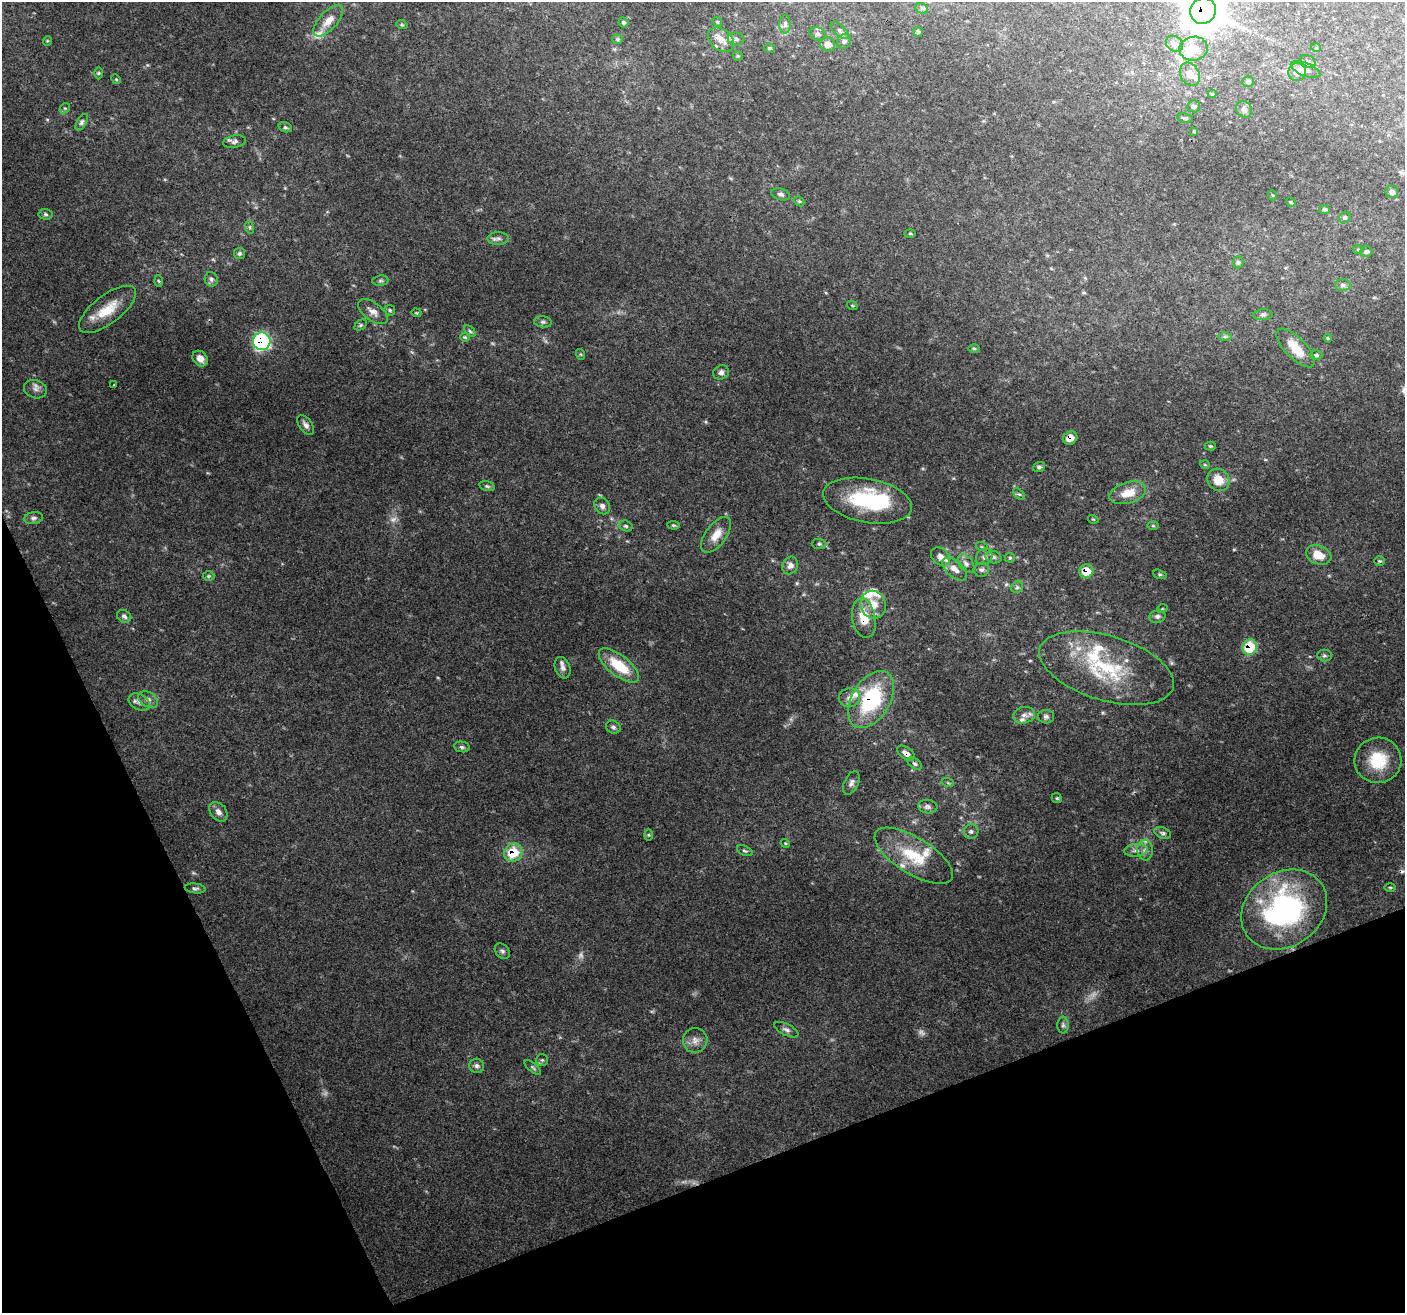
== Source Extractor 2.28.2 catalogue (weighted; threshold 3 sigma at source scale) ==
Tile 14 of 4 x 4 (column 2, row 4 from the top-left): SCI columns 1407-2809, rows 145-1455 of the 5618 x 5474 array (HDU 1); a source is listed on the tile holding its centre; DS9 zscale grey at full resolution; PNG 1407 x 1315 px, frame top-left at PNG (2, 2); each listed source drawn as its Kron ellipse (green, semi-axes under 4 px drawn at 4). Shown black and unused: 20% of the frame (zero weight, under 3 of 4 exposures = <1% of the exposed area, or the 3 px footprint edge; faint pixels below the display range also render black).
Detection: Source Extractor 2.28.2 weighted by HDU 2 'WHT'; one run over the whole footprint, this tile lists its part. Background 0.115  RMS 0.006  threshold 0.0269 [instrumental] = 3 sigma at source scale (4.5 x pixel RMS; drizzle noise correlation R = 1.50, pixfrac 1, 0.0396/0.0396 arcsec/px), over >= 5 px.
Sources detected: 182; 7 too faint to see at this stretch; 2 inside a brighter object's white glare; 1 cosmic-ray / hot-pixel residue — neither listed nor drawn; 17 inside a brighter listed object's ellipse — not listed separately; the other 155 listed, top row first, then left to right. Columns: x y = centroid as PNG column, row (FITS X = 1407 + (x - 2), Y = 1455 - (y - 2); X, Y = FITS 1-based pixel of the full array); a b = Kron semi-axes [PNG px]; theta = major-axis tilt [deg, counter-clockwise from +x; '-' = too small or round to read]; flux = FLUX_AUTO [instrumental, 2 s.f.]
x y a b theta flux
922 8 7 5 -29 1
1203 11 13 12 - 1300
328 21 19 9 48 7
623 22 5 4 - 0.96
717 22 5 4 - 0.77
785 24 9 6 -89 1.7
402 25 6 3 -18 0.68
840 31 11 5 -43 1.7
918 32 5 4 - 1
818 34 8 6 -21 1.6
617 39 5 4 - 0.81
736 39 8 6 -2 1.9
721 40 14 10 -38 6.3
47 41 5 3 - 0.53
844 41 8 6 57 1.9
828 44 7 7 - 4
1174 44 9 7 -36 2.9
770 48 5 4 - 0.94
1316 48 5 3 - 0.46
1194 49 14 12 9 7.3
738 56 5 4 - 0.68
1308 61 8 5 -34 1.3
1305 69 16 6 -22 3.4
1297 72 9 9 - 4.5
98 73 6 4 89 0.81
1190 74 12 9 -62 4.6
116 79 5 4 - 0.62
1248 82 6 5 - 1.2
1212 94 4 4 - 0.6
1194 106 6 6 - 1.7
65 108 6 4 41 0.85
1244 109 8 7 - 2.6
1185 118 7 5 -10 1.2
82 122 9 5 61 1.4
285 127 7 5 -18 1.1
1194 132 4 3 - 0.63
235 142 11 6 10 2.3
1392 192 6 6 - 1.9
781 194 9 5 -16 1.8
1272 195 5 3 - 0.55
799 201 6 4 -43 0.72
1291 202 5 4 - 0.75
1325 209 5 4 - 1.2
46 214 7 5 -3 1.2
1345 217 6 5 - 1.2
249 227 6 4 -70 0.92
910 233 6 3 0 0.66
498 239 11 6 1 2.2
1358 249 5 3 - 0.69
1366 252 6 5 - 1.5
239 253 5 5 - 1.3
1238 262 6 5 - 1.4
211 279 7 6 - 1.8
158 281 6 4 -87 0.7
380 281 8 5 6 1.2
1343 285 8 6 -2 1.6
852 305 5 3 - 0.6
107 309 34 14 37 16
390 310 6 4 -45 0.88
373 311 17 9 -37 4.3
416 313 5 4 - 0.65
1263 315 10 5 5 1.5
543 322 9 5 -8 1.5
361 325 7 4 37 1
470 331 7 4 -45 0.91
1225 336 7 4 0 1.1
465 337 5 4 - 0.69
1328 338 4 3 - 0.61
262 341 9 8 - 85
974 348 6 4 -1 0.78
1296 348 25 10 -45 13
580 354 5 3 - 0.6
1316 355 6 4 1 1.1
200 359 8 7 - 4.2
721 372 8 7 - 2
114 385 3 2 - 0.76
35 389 12 9 -17 3
306 425 11 6 -54 2.6
1070 438 7 6 - 6.1
1210 446 5 4 - 0.74
1205 465 5 3 - 0.5
1039 467 6 5 - 1.4
1218 480 12 10 -40 8.9
487 486 8 4 -14 1.1
1128 493 19 10 16 9.8
1019 494 7 4 -43 0.97
867 501 45 22 -11 46
602 506 9 7 -49 2.2
34 518 9 6 9 1.8
1093 519 5 3 - 0.54
673 525 6 4 -7 0.85
626 526 7 5 -19 1.2
1153 526 5 3 - 0.72
716 535 21 10 53 7.7
819 544 7 5 -1 1.2
982 547 6 4 -18 0.8
1319 555 13 9 -21 9.9
941 557 10 8 -40 3.5
984 557 9 7 46 2.3
993 557 8 6 -17 1.7
1010 558 5 4 - 0.79
1380 561 5 4 - 0.87
966 563 10 7 -53 2.2
790 565 9 7 62 3.2
955 569 15 8 -40 5
982 570 7 7 - 2
1086 571 7 6 - 11
1160 574 7 4 -19 0.91
208 576 6 5 - 0.89
1017 587 6 5 - 1.3
873 605 14 12 -71 9.3
1162 609 5 3 - 0.55
124 616 7 6 - 1.7
1157 616 8 6 13 1.8
864 618 20 11 -79 12
1250 647 8 7 - 26
1324 655 7 6 - 1.4
619 666 24 10 -38 20
563 668 11 7 -71 2.6
1106 668 69 32 -17 57
849 698 11 9 13 3.9
148 699 10 7 -34 2.7
871 700 31 19 59 52
139 702 11 7 -29 2.8
1024 715 11 8 11 3.1
1046 717 8 6 -1 1.8
613 727 7 6 - 1.6
462 747 8 5 -10 1.4
906 753 10 5 -36 3.3
1378 760 23 22 - 22
915 764 8 5 -34 1.2
851 783 12 7 65 2.4
948 783 6 3 -19 0.66
1057 798 5 4 - 0.82
928 807 9 6 -8 2.2
218 812 11 7 -50 3
971 831 7 7 - 1.8
1163 833 8 5 -23 1.6
648 835 6 4 -90 0.76
785 843 5 3 - 0.58
1136 850 12 6 7 2.9
1145 850 10 8 88 3.1
745 851 8 4 -25 1.1
513 853 9 8 - 17
914 856 45 18 -32 26
1390 887 6 3 -1 0.66
195 888 10 5 -7 1.4
1284 910 45 37 34 120
502 951 8 6 -48 1.6
1063 1025 8 6 89 1.5
786 1030 13 5 -26 2
695 1040 12 12 - 4.4
542 1060 6 6 - 1.1
477 1066 7 7 - 1.8
533 1067 10 4 -40 1.1
Overlapping masked pixels (flux is a lower limit): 10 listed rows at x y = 1203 11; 262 341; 1070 438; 1086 571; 864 618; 1250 647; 1106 668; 871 700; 906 753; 513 853
Isophote crosses this tile's border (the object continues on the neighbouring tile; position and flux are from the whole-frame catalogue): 1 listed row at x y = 1203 11